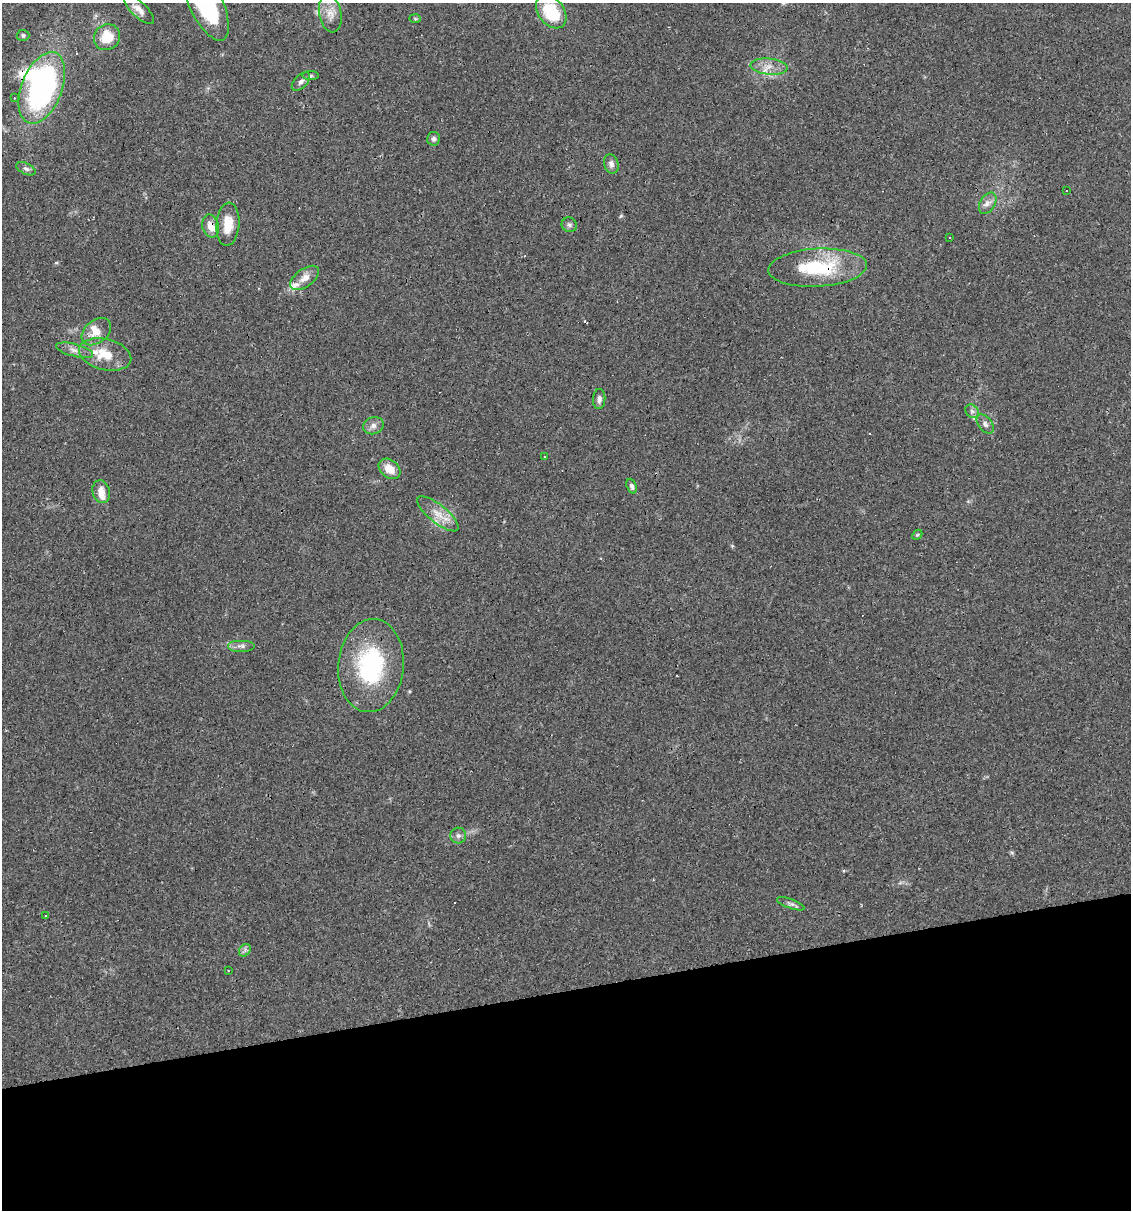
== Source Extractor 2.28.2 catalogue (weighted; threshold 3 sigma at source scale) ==
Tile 14 of 4 x 4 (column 2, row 4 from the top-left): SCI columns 1196-2324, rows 1-1208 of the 4603 x 4832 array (HDU 1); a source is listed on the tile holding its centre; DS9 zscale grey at full resolution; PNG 1133 x 1212 px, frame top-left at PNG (2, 3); each listed source drawn as its Kron ellipse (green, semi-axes under 4 px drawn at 4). Shown black and unused: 18% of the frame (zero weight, under 2 of 3 exposures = <1% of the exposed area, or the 3 px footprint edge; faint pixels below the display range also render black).
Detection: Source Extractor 2.28.2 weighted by HDU 2 'WHT'; one run over the whole footprint, this tile lists its part. Background 0.0829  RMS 0.0064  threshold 0.0286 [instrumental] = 3 sigma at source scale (4.5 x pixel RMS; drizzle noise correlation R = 1.50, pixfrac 1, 0.0396/0.0396 arcsec/px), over >= 5 px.
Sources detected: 55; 1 inside a brighter object's white glare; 7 cosmic-ray / hot-pixel residue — neither listed nor drawn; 4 inside a brighter listed object's ellipse — not listed separately; the other 43 listed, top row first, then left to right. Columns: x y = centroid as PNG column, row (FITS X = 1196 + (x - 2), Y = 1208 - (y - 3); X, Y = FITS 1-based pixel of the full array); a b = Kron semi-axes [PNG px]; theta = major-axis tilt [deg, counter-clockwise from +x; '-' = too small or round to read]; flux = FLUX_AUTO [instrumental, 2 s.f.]
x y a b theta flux
206 3 41 16 -65 64
139 10 19 7 -44 4.9
551 12 18 13 -53 30
330 14 19 11 -80 7.5
415 19 6 4 -2 0.75
23 35 6 5 - 1.6
107 37 13 12 - 14
769 66 18 8 -5 6.4
310 76 8 4 0 1.2
301 82 11 6 46 2.5
42 88 38 20 69 140
14 98 3 3 - 0.78
433 139 7 6 - 2
611 164 10 7 -74 2.9
26 169 10 5 -25 1.9
1066 191 2 2 - 0.48
988 203 12 7 59 3.5
228 224 21 11 85 11
569 225 7 7 - 1.8
211 226 12 8 -75 5.7
950 237 3 3 - 0.96
818 268 49 19 3 44
305 278 16 9 36 5.7
96 332 16 11 40 7.7
75 350 19 6 -15 4.2
105 354 26 15 -13 17
599 399 10 6 87 2.4
972 411 7 6 - 1.8
985 424 11 6 -52 2.4
373 426 10 8 22 3.3
544 456 3 3 - 1
390 469 12 8 -40 8.6
632 486 7 5 -69 1.8
101 492 11 8 -75 5.8
438 514 25 9 -39 9.1
917 535 6 4 44 0.84
242 646 14 6 0 2.8
371 666 47 32 84 69
458 836 8 8 - 2
791 904 14 4 -20 2
45 916 3 2 - 1.1
245 950 7 5 48 1.6
228 971 3 2 - 0.68
Overlapping masked pixels (flux is a lower limit): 2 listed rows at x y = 211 226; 818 268
Isophote crosses this tile's border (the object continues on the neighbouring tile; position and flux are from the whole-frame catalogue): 1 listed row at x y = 206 3